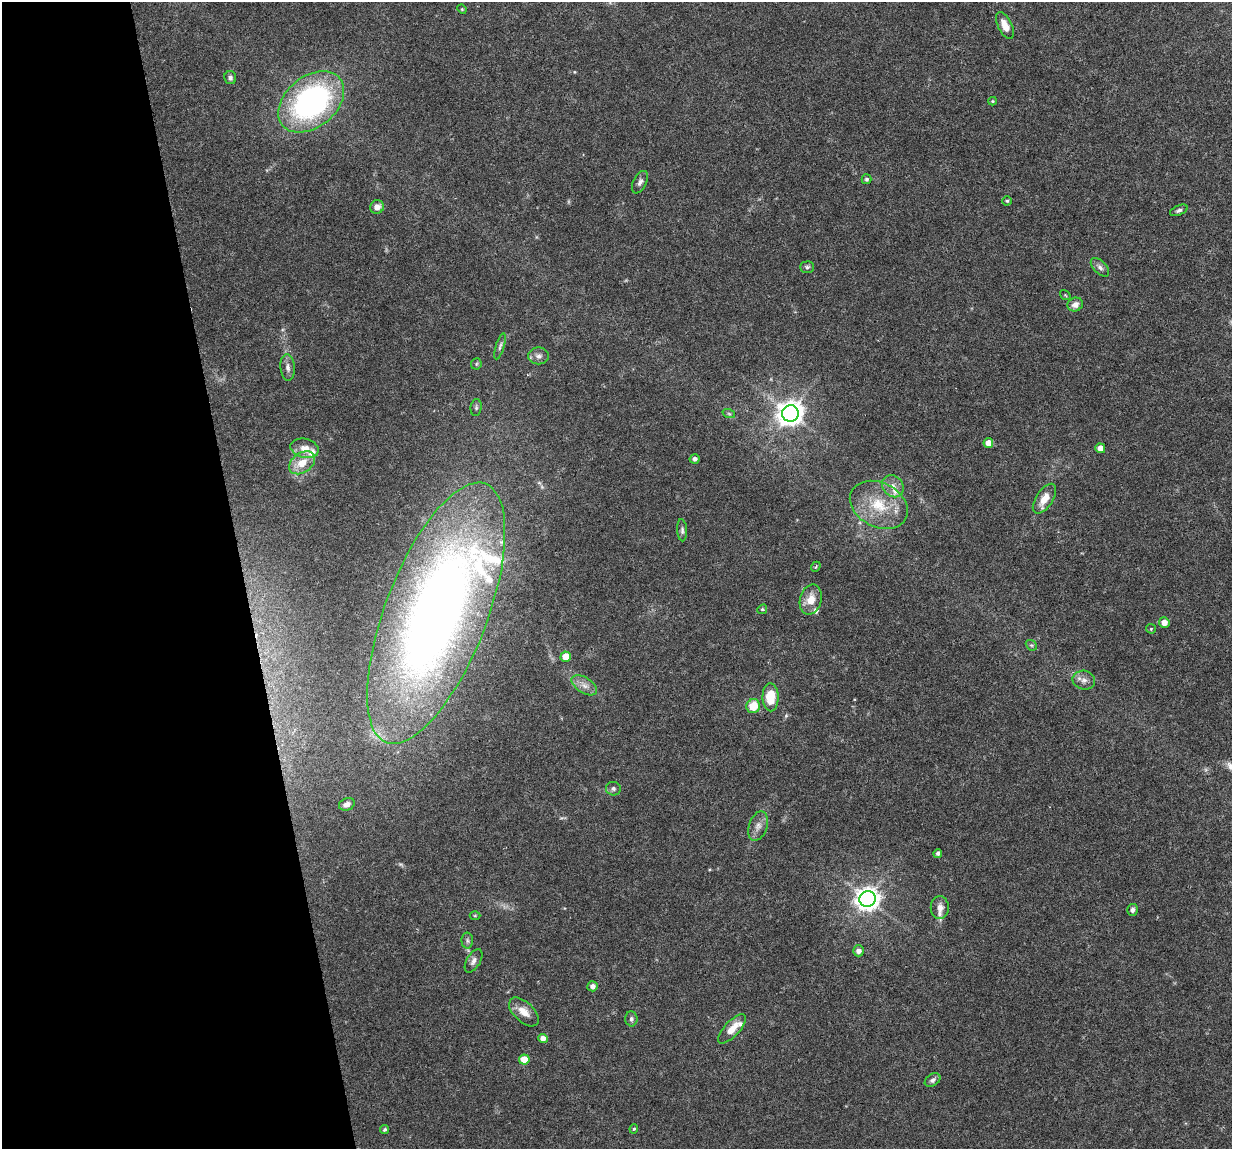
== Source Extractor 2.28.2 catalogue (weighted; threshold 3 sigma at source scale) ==
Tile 5 of 4 x 4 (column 1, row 2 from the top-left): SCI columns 1-1230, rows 2330-3476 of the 4923 x 4704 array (HDU 1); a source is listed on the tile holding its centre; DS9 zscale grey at full resolution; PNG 1234 x 1151 px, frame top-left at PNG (2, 2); each listed source drawn as its Kron ellipse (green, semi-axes under 4 px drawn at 4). Shown black and unused: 20% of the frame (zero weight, under 4 of 8 exposures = <1% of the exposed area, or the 3 px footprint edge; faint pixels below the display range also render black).
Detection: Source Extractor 2.28.2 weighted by HDU 2 'WHT'; one run over the whole footprint, this tile lists its part. Background 0.0186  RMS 0.0013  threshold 0.00538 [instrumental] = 3 sigma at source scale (4.09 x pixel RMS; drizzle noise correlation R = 1.36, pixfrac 0.8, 0.0396/0.0396 arcsec/px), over >= 5 px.
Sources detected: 69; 1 cosmic-ray / hot-pixel residue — neither listed nor drawn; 6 inside a brighter listed object's ellipse — not listed separately; the other 62 listed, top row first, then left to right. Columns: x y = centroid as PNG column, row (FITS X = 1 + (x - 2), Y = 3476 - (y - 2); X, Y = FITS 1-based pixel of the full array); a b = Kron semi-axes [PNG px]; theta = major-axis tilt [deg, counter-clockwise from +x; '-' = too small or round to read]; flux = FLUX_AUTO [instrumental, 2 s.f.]
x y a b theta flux
462 9 5 4 - 0.14
1005 26 14 7 -63 1.5
230 78 6 6 - 0.31
993 101 4 4 - 0.14
311 102 37 25 39 31
866 179 5 5 - 0.25
640 182 12 6 63 0.47
1007 201 4 4 - 0.17
377 207 7 6 - 0.86
1179 210 9 5 23 0.33
807 267 7 5 1 0.27
1100 267 11 6 -45 0.47
1065 295 6 4 -35 0.13
1075 304 8 6 26 0.75
500 346 14 4 73 0.35
539 356 10 8 0 0.59
476 364 6 5 - 0.19
288 367 13 7 -84 0.64
476 407 8 5 84 0.25
790 413 8 8 - 130
729 414 6 4 -19 0.19
988 443 5 5 - 1.4
305 448 14 9 -13 1.2
1100 448 5 4 - 1.3
695 459 5 4 - 0.42
302 463 14 9 36 2.1
893 486 12 10 -50 1
1044 499 17 8 56 1.6
879 505 30 22 -27 5.3
682 530 11 5 -86 0.33
816 567 5 4 - 0.2
811 600 15 11 75 1.7
762 609 5 4 - 0.18
436 613 139 51 69 140
1164 623 5 5 - 1.1
1151 629 5 4 - 0.13
1031 645 6 4 -42 0.23
566 657 5 5 - 1.9
1084 680 11 9 -13 0.77
584 685 14 7 -32 0.91
770 697 14 8 -88 3.4
753 706 7 6 - 2.6
613 789 7 7 - 0.34
347 804 8 6 22 0.58
758 826 15 9 71 0.89
938 853 4 4 - 0.3
868 899 8 8 - 110
940 908 11 9 89 0.85
1132 910 6 5 - 0.41
475 916 5 3 - 0.13
467 940 8 6 -88 0.33
858 951 5 5 - 0.71
473 961 13 7 59 0.57
593 986 5 5 - 0.54
524 1012 18 10 -44 1.5
631 1019 7 6 - 0.32
732 1029 19 7 47 1.8
543 1038 5 4 - 0.91
524 1060 5 5 - 2.9
933 1080 8 6 34 0.43
385 1129 4 3 - 0.21
634 1129 5 4 - 0.15